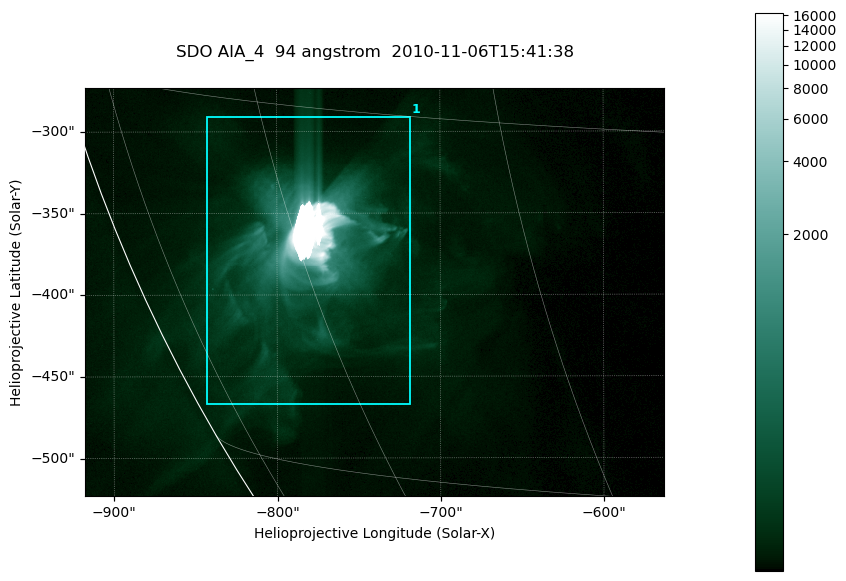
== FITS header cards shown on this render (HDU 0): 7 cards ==
TELESCOP= 'SDO     '           /
INSTRUME= 'AIA_4   '           /
WAVELNTH=                   94 /
WAVEUNIT= 'angstrom'           /
DATE-OBS= '2010-11-06T15:41:38.12' /
CTYPE1  = 'HPLN-TAN'           /
CTYPE2  = 'HPLT-TAN'           /

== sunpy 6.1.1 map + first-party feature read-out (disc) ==
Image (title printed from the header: SDO AIA_4  94 angstrom  2010-11-06T15:41:38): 591 x 417 px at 0.6 arcsec/px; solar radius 968 arcsec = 1614 px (partial field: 2.7% of the solar disc is inside the frame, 89% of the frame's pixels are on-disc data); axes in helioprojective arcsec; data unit not stated in the header (colour bar unlabelled)
Pointing: header CRPIX1/2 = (2053.81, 2042.90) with CRVAL1/2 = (0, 0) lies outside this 591 x 417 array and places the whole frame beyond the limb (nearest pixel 1.36 R_sun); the SolarSoft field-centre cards XCEN/YCEN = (-740.1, -398.3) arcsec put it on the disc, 768 arcsec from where CRPIX/CRVAL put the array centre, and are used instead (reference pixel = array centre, CRVAL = XCEN/YCEN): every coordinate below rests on XCEN/YCEN
Orientation: roll -0.138 deg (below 1 deg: not rotated)
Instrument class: DISC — disc imager (sunpy class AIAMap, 94 A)
Bright regions (active regions / flare kernels): reference = the on-disc median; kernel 5 px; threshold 5 sigma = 91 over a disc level ~17.1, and >= 1.15x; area >= 246 px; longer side >= 5 px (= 3 arcsec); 1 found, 1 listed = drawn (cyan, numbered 1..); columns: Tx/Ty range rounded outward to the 2 arcsec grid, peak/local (2 s.f.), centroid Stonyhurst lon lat
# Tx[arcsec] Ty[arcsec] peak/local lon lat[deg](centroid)
1 -844..-718 -468..-290 957 -60 -21
Off-limb structures (1.02-1.3 R_sun): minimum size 123 px: none found